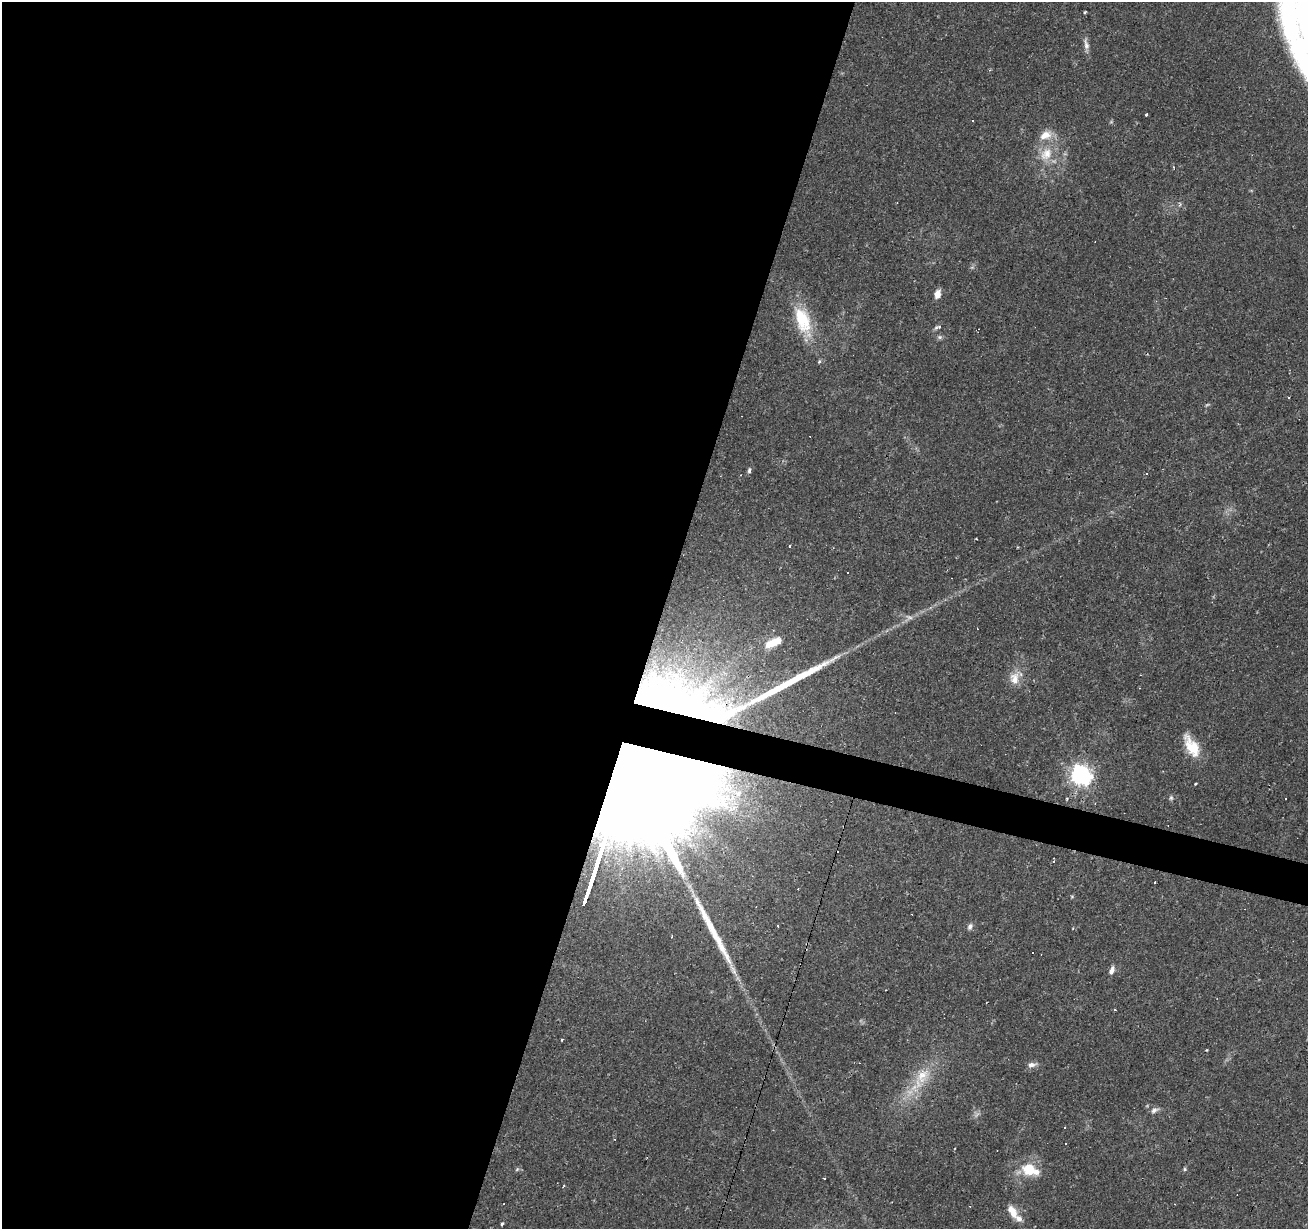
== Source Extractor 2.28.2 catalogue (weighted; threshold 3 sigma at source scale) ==
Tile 5 of 4 x 4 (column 1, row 2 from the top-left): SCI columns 1-1306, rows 2669-3895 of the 5226 x 5399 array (HDU 1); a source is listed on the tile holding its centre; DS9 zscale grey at full resolution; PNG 1310 x 1231 px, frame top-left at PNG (2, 2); no overlay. Shown black and unused: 52% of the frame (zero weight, under 2 of 3 exposures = <1% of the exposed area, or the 3 px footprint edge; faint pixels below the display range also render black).
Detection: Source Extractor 2.28.2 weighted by HDU 2 'WHT'; one run over the whole footprint, this tile lists its part. Background 0.0437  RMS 0.004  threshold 0.0178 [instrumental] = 3 sigma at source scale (4.5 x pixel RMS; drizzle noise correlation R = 1.50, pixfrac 1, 0.0396/0.0396 arcsec/px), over >= 5 px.
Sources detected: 69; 2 too faint to see at this stretch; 1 inside a brighter object's white glare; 17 cosmic-ray / hot-pixel residue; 2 long thin detections or spike segments (spike, bleed or trail) — not listed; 5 inside a brighter listed object's ellipse — not listed separately; the other 42 listed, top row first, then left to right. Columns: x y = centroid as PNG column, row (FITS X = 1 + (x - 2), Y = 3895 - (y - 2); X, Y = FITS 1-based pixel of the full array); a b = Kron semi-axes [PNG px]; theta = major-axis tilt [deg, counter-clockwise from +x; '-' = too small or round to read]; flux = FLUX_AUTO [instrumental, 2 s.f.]
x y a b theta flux
1085 12 4 3 - 0.57
1292 24 115 17 -73 73
1086 44 17 6 -77 2.3
1146 114 3 2 - 0.44
1045 135 19 11 24 5.3
1046 154 21 16 51 9.4
937 294 10 7 77 2.8
802 320 38 19 -70 19
939 327 5 3 - 2.8
940 337 7 5 -20 0.9
819 361 5 5 - 0.78
1289 397 3 3 - 0.65
749 470 8 5 82 0.88
1146 473 4 3 - 0.41
790 546 3 3 - 1
848 573 3 2 - 0.36
1014 678 20 13 74 5.7
666 702 244 105 -3 1200
1192 746 29 13 -60 11
1081 775 7 7 - 230
1196 783 3 3 - 0.65
1171 798 7 4 70 0.74
1286 798 3 3 - 1.2
1067 799 4 3 - 0.38
617 800 154 21 72 91000
1054 861 3 3 - 0.78
1072 896 6 4 -1 0.44
970 926 9 6 63 1.3
672 936 4 2 - 0.55
1111 970 10 5 68 2.1
562 1040 3 3 - 1.1
1031 1065 13 7 5 2
922 1076 26 19 60 12
1154 1110 10 7 24 1.7
1064 1128 3 3 - 0.44
517 1169 6 5 - 0.71
1029 1169 20 17 -28 11
1185 1169 5 5 - 0.58
824 1178 3 3 - 1
504 1204 3 2 - 0.6
1012 1211 18 8 -58 4.9
502 1224 4 3 - 0.8
Overlapping masked pixels (flux is a lower limit): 2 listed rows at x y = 666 702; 617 800
Isophote crosses this tile's border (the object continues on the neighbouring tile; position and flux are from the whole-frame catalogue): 1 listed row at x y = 1292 24